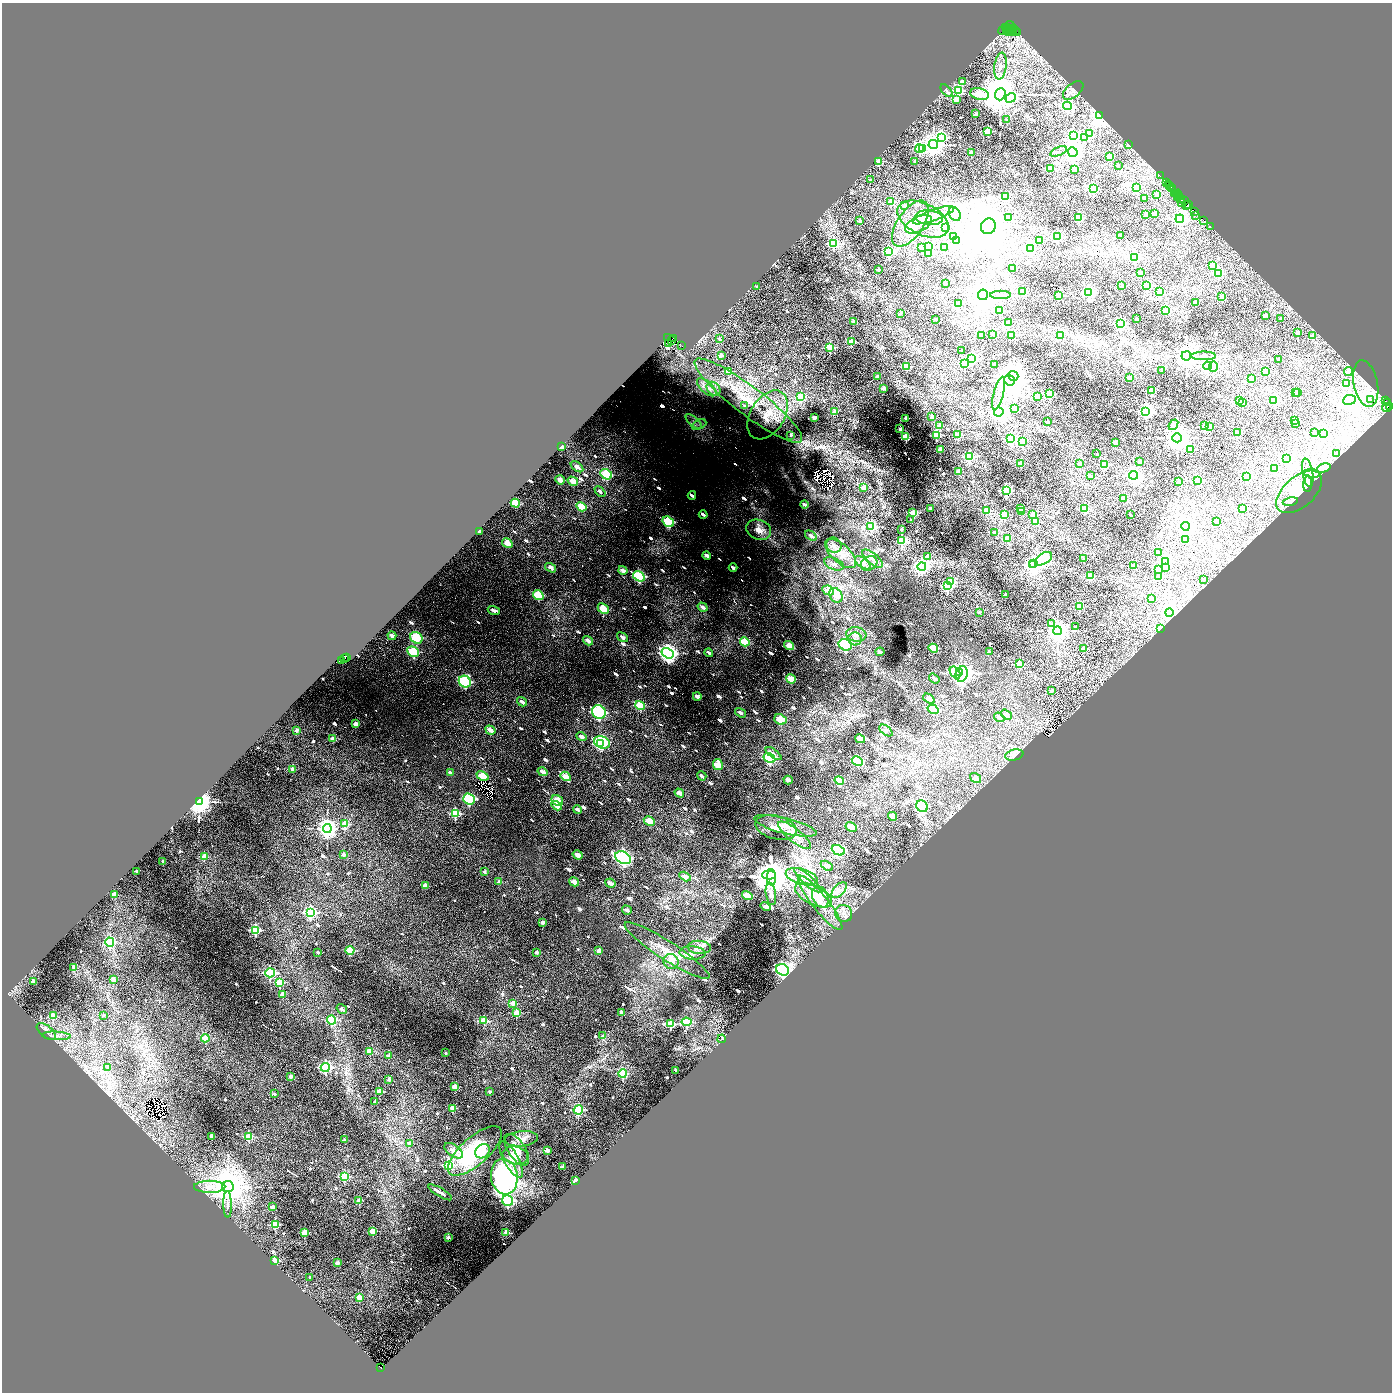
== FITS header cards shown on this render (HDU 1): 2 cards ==
NAXIS1  =                 2780
NAXIS2  =                 2780

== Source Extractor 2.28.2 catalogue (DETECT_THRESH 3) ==
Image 2780 x 2780 px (HDU 1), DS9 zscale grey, zoomed out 1/2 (1 PNG px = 2 x 2 image px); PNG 1394 x 1394 px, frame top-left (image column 2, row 2780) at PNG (2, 3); each listed source drawn as its Kron ellipse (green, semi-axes under 4 px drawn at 4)
Background 0.368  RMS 0.039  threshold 0.116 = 3 sigma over >= 5 px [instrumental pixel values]
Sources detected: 1282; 135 cannot appear on this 1/2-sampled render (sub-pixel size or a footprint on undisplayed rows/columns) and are neither listed nor drawn; of the other 1147, the 500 brightest by FLUX_AUTO listed and drawn (647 fainter detections omitted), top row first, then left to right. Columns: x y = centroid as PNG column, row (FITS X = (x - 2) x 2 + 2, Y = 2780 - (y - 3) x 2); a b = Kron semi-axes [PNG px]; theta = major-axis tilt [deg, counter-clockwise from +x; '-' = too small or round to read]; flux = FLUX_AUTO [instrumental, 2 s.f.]
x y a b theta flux
1009 26 5 2 - 400
1005 28 2 2 - 580
1012 29 2 2 - 670
1013 29 2 2 - 490
1007 30 5 2 - 380
1002 31 5 2 - 610
1015 31 2 1 - 330
1009 32 5 2 - 910
1013 33 3 1 - 620
1017 33 4 2 - 1100
1000 66 13 6 82 66
962 82 3 2 - 110
946 91 7 2 -49 36
958 91 4 3 - 780
1073 91 12 7 39 36
979 95 10 5 -12 700
1000 95 6 5 - 36000
1010 98 5 4 - 1200
956 100 2 2 - 80
1067 106 4 4 - 1600
975 114 2 2 - 73
1099 116 3 3 - 11000
1006 120 2 2 - 30
987 132 3 3 - 360
1089 134 3 3 - 300
1073 136 4 4 - 1400
941 138 4 4 - 1100
1084 138 3 3 - 330
933 145 5 4 - 7900
1128 145 3 2 - 37
919 149 4 3 - 730
922 149 3 2 - 200
1058 152 9 4 22 31
971 153 2 2 - 86
1072 153 5 4 - 5900
1109 157 3 2 - 200
878 162 2 2 - 230
914 162 2 2 - 34
1118 166 2 2 - 34
1050 169 2 2 - 130
1074 170 3 2 - 59
1160 176 2 1 - 32
870 180 2 2 - 71
1166 183 2 2 - 580
1168 185 3 3 - 790
1169 186 2 1 - 500
1136 188 4 3 - 290
1171 188 2 2 - 470
1093 189 3 3 - 910
1174 194 2 2 - 290
1177 194 4 2 - 190
1156 195 3 3 - 84
1178 196 3 1 - 220
1005 197 3 3 - 210
1177 197 2 1 - 250
1144 199 2 2 - 95
1180 199 3 2 - 74
1184 201 2 2 - 220
890 202 3 3 - 200
1181 203 3 1 - 130
1188 205 2 1 - 170
904 206 2 2 - 78
1186 206 4 2 - 270
1194 212 3 2 - 38
954 214 7 5 -58 600
1154 214 2 2 - 110
1145 215 2 2 - 84
933 216 22 5 20 90
1195 216 2 1 - 39
929 218 14 7 -6 70
1008 218 2 2 - 100
1078 218 3 3 - 720
1179 219 4 4 - 1900
923 220 27 15 -26 250
859 221 2 2 - 61
1203 221 4 2 - 360
910 224 26 13 56 220
918 225 14 7 27 100
988 227 8 7 - 29000
1210 227 2 1 - 35
945 228 4 3 - 540
1120 236 2 2 - 36
953 237 3 3 - 180
1057 237 3 3 - 670
956 241 4 3 - 230
1039 241 3 3 - 240
833 244 4 3 - 700
928 247 3 3 - 1500
921 248 3 3 - 230
944 248 3 3 - 260
1030 249 3 3 - 1000
888 252 4 3 - 910
928 254 3 2 - 150
1134 258 3 3 - 560
1212 266 2 2 - 69
1012 269 2 2 - 38
878 270 2 2 - 30
1140 273 2 2 - 53
1218 274 4 4 - 450
945 284 2 2 - 47
1121 286 2 2 - 78
1146 286 3 3 - 570
756 287 2 2 - 36
1022 292 3 3 - 230
1159 292 2 2 - 48
1088 293 4 4 - 1800
982 295 5 5 - 24000
1000 295 10 3 -1 30
1058 296 2 2 - 120
1221 297 2 2 - 75
1195 303 2 2 - 130
958 304 2 2 - 130
999 311 3 3 - 380
1165 311 3 3 - 340
900 314 2 2 - 48
1265 316 2 2 - 57
1136 319 2 2 - 52
1280 319 2 2 - 29
935 320 2 2 - 33
853 322 2 2 - 86
1008 323 3 2 - 64
1120 324 4 3 - 1200
1297 333 2 2 - 110
992 335 2 2 - 29
981 336 2 2 - 30
1011 336 3 3 - 180
1060 336 3 3 - 140
1312 336 2 2 - 60
667 338 2 1 - 190
673 339 3 2 - 180
719 339 2 2 - 38
671 341 2 1 - 80
851 342 3 3 - 360
668 344 2 1 - 64
681 346 2 1 - 160
829 348 3 3 - 510
961 351 2 2 - 33
721 356 2 2 - 90
1186 356 5 4 - 12000
1203 356 12 4 0 33
971 359 4 4 - 1300
1278 360 2 2 - 33
964 364 3 3 - 700
994 365 2 2 - 96
1207 366 4 4 - 1700
906 367 3 3 - 370
1213 367 5 4 - 90
1161 371 2 2 - 52
728 372 3 3 - 260
1265 372 3 3 - 260
1348 372 5 3 - 81
1013 376 5 4 - 6400
877 377 2 2 - 46
1129 378 2 2 - 35
1251 379 3 3 - 270
1009 381 5 5 - 24000
1346 384 4 3 - 91
1365 384 24 12 -79 140
706 388 12 5 -41 55
713 389 8 6 -45 41
883 389 2 2 - 93
1151 391 3 3 - 300
1295 393 2 2 - 82
1297 393 2 2 - 28
998 394 17 5 75 50
1049 394 3 3 - 560
800 397 3 3 - 300
1037 397 2 2 - 59
1349 400 6 5 - 4400
1370 400 2 1 - 60
748 401 67 14 -37 470
1239 401 2 2 - 84
1273 401 3 3 - 1000
1385 401 4 2 - 320
1242 403 2 2 - 120
1387 403 3 2 - 400
744 406 3 3 - 67
1389 407 3 2 - 360
1386 408 4 3 - 170
1014 409 2 2 - 110
834 412 2 2 - 51
1145 412 4 4 - 2900
998 413 5 4 - 5100
767 415 27 17 59 200
931 417 2 2 - 74
814 418 2 2 - 96
905 419 2 2 - 110
1294 421 2 2 - 150
693 422 10 4 -42 41
1047 422 2 2 - 49
1295 424 2 2 - 110
699 425 8 4 25 35
1173 425 6 3 53 130
939 426 2 2 - 84
1204 426 3 2 - 190
1209 427 3 2 - 190
899 429 2 2 - 100
1237 433 3 2 - 260
1314 433 2 2 - 33
1323 434 3 3 - 490
957 435 2 2 - 210
790 436 2 2 - 53
936 436 3 3 - 600
905 437 3 3 - 480
1177 438 5 4 - 14000
1010 439 4 4 - 950
1022 442 3 2 - 110
1115 443 2 2 - 74
561 447 3 3 - 35
940 450 3 2 - 190
1190 450 2 2 - 180
1096 454 2 2 - 30
1336 454 3 3 - 46
969 457 3 3 - 980
1286 459 4 4 - 1300
1139 462 2 2 - 61
1020 464 2 2 - 190
1079 464 2 2 - 68
1104 465 3 3 - 480
576 467 7 3 -37 48
1323 468 7 3 16 60
1274 469 3 3 - 570
958 472 2 2 - 150
1307 473 14 5 -80 50
1312 474 8 4 -4 170
606 475 6 5 - 310
1090 476 2 2 - 47
1133 476 4 4 - 4100
1246 477 3 3 - 490
560 480 5 3 - 69
1197 481 3 3 - 380
572 482 5 4 - 98
1178 482 2 2 - 89
1307 484 8 4 87 56
863 488 2 2 - 130
1006 491 3 3 - 990
599 492 6 4 -43 33
1299 492 27 15 41 190
691 496 4 2 - 35
1123 499 2 2 - 65
1290 502 8 3 11 49
515 504 5 3 - 140
804 505 4 2 - 31
581 507 5 4 - 150
930 509 2 2 - 37
1020 509 2 2 - 62
1084 509 3 3 - 520
1242 509 3 3 - 460
986 511 3 3 - 170
1021 512 2 2 - 66
912 513 3 3 - 330
703 515 4 2 - 36
1004 515 3 3 - 370
1032 515 3 3 - 190
1130 515 2 2 - 30
910 520 2 2 - 36
668 522 6 4 -34 480
1035 522 2 2 - 77
1216 522 2 2 - 48
870 527 4 3 - 620
1185 527 4 4 - 3100
758 530 13 10 -20 140
901 530 2 2 - 37
479 532 3 3 - 41
994 533 2 2 - 69
810 536 6 4 -35 31
1007 539 2 2 - 150
1185 540 2 2 - 63
901 541 3 3 - 680
507 544 6 4 -32 84
834 546 8 7 - 42
1158 553 2 2 - 58
840 554 19 9 -42 120
706 556 4 3 - 50
927 557 3 2 - 170
872 559 12 5 -39 48
1043 559 9 5 32 2500
1083 559 2 2 - 35
1164 562 4 4 - 2500
862 563 9 5 -38 71
833 564 10 5 -23 37
868 564 9 6 30 45
1033 564 2 2 - 1300
1032 565 3 3 - 2300
1133 566 2 2 - 170
921 567 4 4 - 2800
550 568 6 3 -34 59
733 568 4 2 - 40
1165 568 3 3 - 69
1158 570 4 3 - 290
622 571 4 3 - 71
1090 576 3 3 - 290
638 577 6 4 -31 630
1158 577 2 2 - 78
1203 580 2 2 - 58
950 582 3 3 - 410
947 586 3 3 - 880
828 591 6 4 -26 110
1005 595 2 2 - 56
538 596 5 4 - 220
835 596 8 6 -55 140
1151 599 2 2 - 85
1079 607 3 3 - 340
702 608 5 3 - 46
603 609 6 4 -43 140
493 611 6 3 -18 41
979 613 2 2 - 34
1169 613 4 4 - 6400
1051 624 3 3 - 120
1075 627 2 2 - 39
1160 629 3 3 - 720
1057 631 4 4 - 7500
856 635 10 7 -8 77
391 636 4 2 - 49
416 638 6 5 - 250
622 638 6 3 -35 41
855 639 6 6 - 33
587 641 5 3 - 44
744 642 5 4 - 200
845 645 7 5 -26 1100
789 646 5 3 - 94
933 649 5 3 - 140
1083 649 2 2 - 210
413 652 6 5 - 350
879 652 4 2 - 34
989 652 2 2 - 74
708 653 4 2 - 29
667 654 6 5 - 4400
346 658 2 1 - 71
344 659 4 1 - 150
341 661 2 1 - 170
1019 664 3 3 - 340
955 673 7 4 -54 560
959 673 3 2 - 3700
961 674 8 6 75 2200
790 679 5 3 - 110
934 679 6 3 -34 36
464 682 6 5 - 790
1051 691 3 2 - 35
697 697 4 3 - 54
928 699 6 4 -34 62
522 702 5 3 - 35
640 706 5 3 - 210
932 710 6 4 -34 230
598 712 7 6 - 1200
740 713 6 3 -34 31
1006 715 6 4 -34 38
999 718 5 3 - 50
780 720 6 5 - 140
355 724 3 3 - 88
296 731 2 2 - 53
490 731 5 3 - 66
885 731 7 4 -38 38
581 737 5 3 - 51
332 739 3 3 - 62
859 739 5 4 - 98
601 743 8 6 -23 670
600 744 3 3 - 440
773 754 9 3 -36 29
1014 755 9 5 12 30
769 758 6 4 -30 810
857 761 6 4 -29 330
717 765 5 5 - 130
292 770 3 3 - 67
542 772 5 3 - 70
450 773 3 3 - 31
482 776 6 4 -24 140
701 776 5 3 - 28
565 777 5 3 - 81
975 778 6 3 -35 46
788 780 4 2 - 47
839 781 5 4 - 180
679 794 5 3 - 56
468 800 6 5 - 520
557 801 6 5 - 150
199 802 4 3 - 15000
556 806 6 4 -32 89
921 807 6 5 - 420
577 810 4 2 - 37
455 814 4 4 - 410
892 817 5 3 - 70
649 822 6 4 -31 130
344 824 4 4 - 160
785 826 32 7 -14 120
851 827 6 4 -29 120
775 828 21 11 -15 110
327 829 4 4 - 6300
794 836 20 6 -39 83
838 851 7 4 -25 890
343 855 3 2 - 56
577 855 5 3 - 76
204 857 3 3 - 150
623 858 8 5 -28 2300
162 862 2 2 - 49
826 866 6 4 -31 43
136 872 2 2 - 38
484 872 2 2 - 34
768 876 7 4 1 20000
685 877 6 4 -30 67
801 877 16 7 -16 100
771 878 8 4 -88 4900
807 881 17 5 -42 57
498 882 2 2 - 37
574 882 5 3 - 61
610 884 5 3 - 52
425 886 3 2 - 83
839 891 9 5 46 42
770 894 11 5 -81 38
114 895 3 3 - 100
747 896 5 4 - 160
813 896 20 9 -26 130
820 898 11 7 -67 87
820 903 34 8 -52 170
765 907 5 3 - 59
626 911 5 3 - 35
310 913 4 4 - 1300
843 914 9 8 - 54
542 923 3 2 - 64
255 931 4 3 - 770
109 943 4 4 - 600
699 948 11 6 -3 55
349 951 4 3 - 270
598 951 3 2 - 88
667 951 50 9 -33 170
317 953 2 2 - 29
536 953 2 2 - 49
692 953 13 6 -3 53
670 962 8 7 - 110
73 968 3 3 - 31
782 970 7 5 -28 1900
269 973 5 4 - 870
113 980 3 3 - 62
33 982 2 2 - 49
279 983 4 3 - 210
282 995 3 3 - 100
512 1004 3 3 - 83
341 1009 5 2 - 48
516 1013 3 3 - 200
621 1013 2 2 - 61
53 1016 3 3 - 130
103 1016 2 2 - 36
331 1020 4 4 - 370
483 1021 4 4 - 190
686 1022 5 4 - 270
670 1024 4 3 - 520
46 1032 11 6 -39 40
56 1036 14 3 -3 32
602 1036 3 3 - 55
205 1039 4 4 - 150
721 1039 4 2 - 160
369 1052 3 3 - 100
445 1053 2 2 - 32
388 1056 3 2 - 58
107 1068 2 2 - 29
325 1068 4 4 - 1100
675 1071 2 2 - 39
622 1074 4 4 - 320
290 1077 2 2 - 49
388 1080 2 2 - 51
454 1087 3 3 - 100
379 1092 3 3 - 140
489 1092 3 2 - 33
274 1094 2 2 - 42
374 1102 2 2 - 45
452 1109 3 3 - 110
578 1110 4 4 - 520
211 1137 3 2 - 89
248 1137 4 3 - 230
521 1139 16 7 6 60
344 1140 2 2 - 41
409 1144 3 3 - 51
516 1150 18 8 -56 120
453 1151 10 6 -36 46
474 1151 34 13 41 650
547 1151 2 2 - 70
482 1152 8 6 43 250
515 1156 13 9 -12 89
511 1160 20 7 -62 82
448 1166 4 3 - 570
562 1167 2 2 - 40
344 1177 4 4 - 320
504 1177 18 13 -81 1400
575 1181 3 2 - 83
209 1187 16 6 0 84
227 1187 6 5 - 23000
440 1193 13 2 -31 72
358 1201 3 3 - 95
507 1201 5 5 - 830
227 1205 13 4 -89 34
272 1207 3 2 - 63
275 1225 4 4 - 290
372 1232 3 3 - 140
304 1233 3 3 - 180
505 1233 3 2 - 61
448 1238 2 2 - 67
274 1261 3 3 - 210
337 1263 2 2 - 54
309 1278 2 2 - 32
359 1298 3 3 - 100
380 1368 3 1 - 37
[647 fainter detections neither listed nor drawn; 135 sub-pixel or undisplayed-footprint detections neither listed nor drawn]